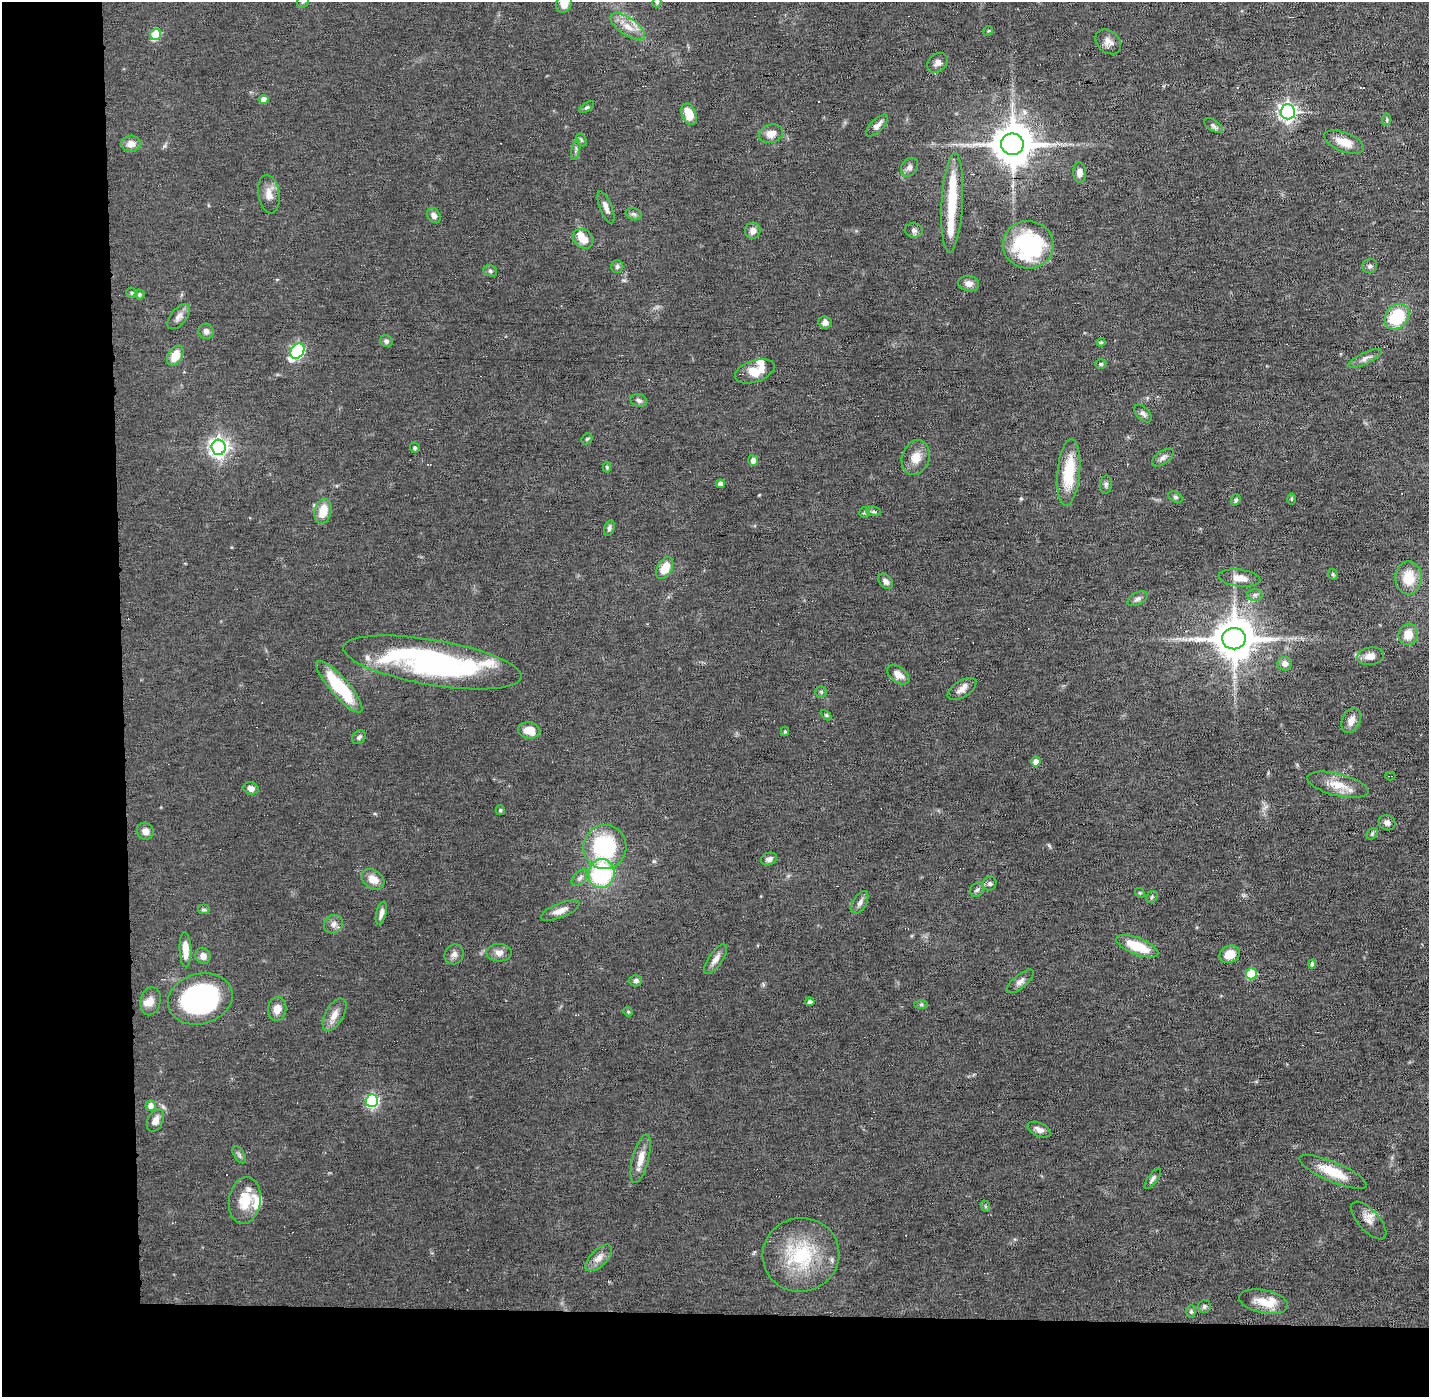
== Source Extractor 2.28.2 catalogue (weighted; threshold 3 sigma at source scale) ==
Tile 7 of 3 x 3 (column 1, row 3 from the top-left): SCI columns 1-1427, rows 32-1426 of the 4280 x 4250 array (HDU 1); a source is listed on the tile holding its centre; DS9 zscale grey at full resolution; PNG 1431 x 1399 px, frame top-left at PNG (2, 2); each listed source drawn as its Kron ellipse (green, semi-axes under 4 px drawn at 4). Shown black and unused: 14% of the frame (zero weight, under 11 of 22 exposures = <1% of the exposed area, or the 3 px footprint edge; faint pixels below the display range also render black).
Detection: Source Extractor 2.28.2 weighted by HDU 2 'WHT'; one run over the whole footprint, this tile lists its part. Background 0.121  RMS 0.0031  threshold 0.0126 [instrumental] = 3 sigma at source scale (4.09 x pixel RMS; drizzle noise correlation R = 1.36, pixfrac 0.8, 0.05/0.05 arcsec/px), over >= 5 px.
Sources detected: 160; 1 inside a brighter object's white glare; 4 cosmic-ray / hot-pixel residue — neither listed nor drawn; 10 inside a brighter listed object's ellipse — not listed separately; the other 145 listed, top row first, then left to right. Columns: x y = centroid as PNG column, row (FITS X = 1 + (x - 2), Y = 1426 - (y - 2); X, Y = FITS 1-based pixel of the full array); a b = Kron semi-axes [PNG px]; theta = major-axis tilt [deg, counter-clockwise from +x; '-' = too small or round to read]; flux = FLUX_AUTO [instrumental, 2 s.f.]
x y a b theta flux
303 2 6 5 - 0.55
657 2 5 4 - 0.49
564 4 10 7 63 3
628 27 20 8 -35 3.7
988 31 5 4 - 0.34
156 34 6 5 - 12
1108 42 14 11 -43 2.1
937 63 11 8 41 1.5
264 99 4 4 - 2.1
587 107 8 4 34 0.56
1288 112 7 7 - 120
689 114 11 7 -69 5.1
1387 120 6 4 84 0.42
1213 125 10 5 -35 0.8
877 126 14 6 45 1.8
771 134 12 9 15 2.7
581 140 7 5 -59 0.47
1344 142 21 9 -21 4.2
131 144 10 8 3 2.2
1012 144 11 11 - 1000
576 150 10 3 79 0.57
909 167 10 8 55 1.2
1079 172 10 6 -88 1.9
269 194 19 10 -81 2.8
952 203 50 10 87 13
606 207 17 6 -68 1.6
634 214 8 6 -20 0.73
434 215 8 6 -55 1.5
914 230 9 7 -5 1.1
753 231 8 7 - 1.8
583 239 11 9 -39 3.4
1028 245 25 24 - 31
1370 266 7 7 - 0.85
617 267 6 6 - 0.73
490 271 7 5 -24 0.61
969 284 10 7 -11 1.8
132 293 5 5 - 0.48
139 294 5 5 - 0.56
179 317 15 8 50 1.6
1397 317 14 11 49 17
825 322 7 6 - 1.5
206 331 8 7 - 1.3
386 341 6 5 - 0.69
1101 342 4 4 - 0.35
297 351 8 6 56 44
175 356 11 7 61 4.4
1365 358 18 5 26 1.5
1101 364 5 4 - 0.46
755 371 20 11 19 4.7
639 400 8 6 -16 0.83
1143 414 11 6 -47 1
587 439 6 5 - 0.42
219 447 7 7 - 140
415 448 5 4 - 0.57
916 458 18 13 72 4.1
1163 458 12 6 36 1.2
753 460 5 5 - 1.6
607 467 5 4 - 0.43
1069 472 33 11 85 11
720 484 4 4 - 1.6
1106 485 9 5 83 0.7
1175 497 7 5 -27 0.6
1291 499 6 4 89 0.37
1236 500 5 4 - 0.56
323 511 12 8 75 5.2
873 511 7 4 -6 0.57
865 512 5 5 - 0.46
609 528 8 5 74 0.77
665 568 12 7 59 5.4
1333 574 5 5 - 0.37
1239 578 21 8 -6 2.9
1408 578 16 13 89 6.6
886 581 9 6 -49 1.2
1255 595 7 6 - 0.85
1138 599 11 6 29 0.95
1408 634 11 9 72 3.9
1234 639 11 10 - 1100
1370 656 13 9 9 2.5
432 662 90 22 -10 71
1285 664 7 6 - 1.7
898 675 13 7 -36 2.4
339 687 33 9 -49 17
962 689 16 8 32 2.1
821 692 5 5 - 0.46
826 715 6 4 -44 0.36
1351 720 13 9 65 2.4
529 730 11 8 -9 4.3
785 731 5 4 - 0.4
359 737 7 6 - 0.86
1036 761 5 5 - 1.8
1390 776 5 2 - 0.41
1338 785 31 11 -14 5.4
251 788 7 6 - 1.8
500 810 5 4 - 0.47
1387 823 8 7 - 1.1
145 831 9 8 - 1.7
1372 834 6 5 - 0.5
605 847 22 21 - 26
769 859 8 6 20 1.1
601 874 14 13 - 29
580 878 10 6 45 0.95
373 879 12 9 -38 3.2
990 884 7 6 - 0.74
977 890 8 6 50 0.71
1140 893 5 4 - 0.34
1152 897 6 5 - 0.42
860 902 12 6 59 1.3
203 910 6 5 - 0.5
560 911 20 7 22 2.5
381 913 12 5 76 1.3
333 924 10 8 37 1.5
1137 946 22 8 -21 8.8
185 950 17 6 -88 3.6
499 953 12 8 -3 1.8
454 954 10 9 - 1.4
1230 954 10 8 23 4.3
203 956 8 7 - 1.8
715 959 17 7 54 2
1312 964 4 4 - 0.82
1251 974 5 5 - 14
636 981 6 6 - 0.85
1020 981 16 6 40 1.4
200 999 33 25 15 62
151 1001 14 10 77 2.2
810 1002 4 4 - 1.1
921 1004 6 4 0 0.51
277 1009 12 9 82 2.9
628 1012 5 4 - 0.4
334 1015 18 9 60 2.7
372 1101 6 6 - 45
151 1106 5 5 - 2.3
155 1121 12 7 64 1.8
1039 1130 12 6 -24 1.3
239 1155 9 5 -58 0.74
641 1159 25 8 75 3.5
1333 1172 36 10 -23 7.9
1153 1179 12 4 54 0.84
245 1200 23 16 82 7.2
985 1206 6 4 -71 0.36
1369 1220 23 10 -48 2.9
801 1255 38 37 - 23
599 1258 17 8 45 2.4
1264 1302 25 11 -11 5
1204 1306 6 6 - 0.69
1191 1311 6 5 - 0.62
Isophote crosses this tile's border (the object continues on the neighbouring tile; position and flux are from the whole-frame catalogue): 3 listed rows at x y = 303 2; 657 2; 564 4